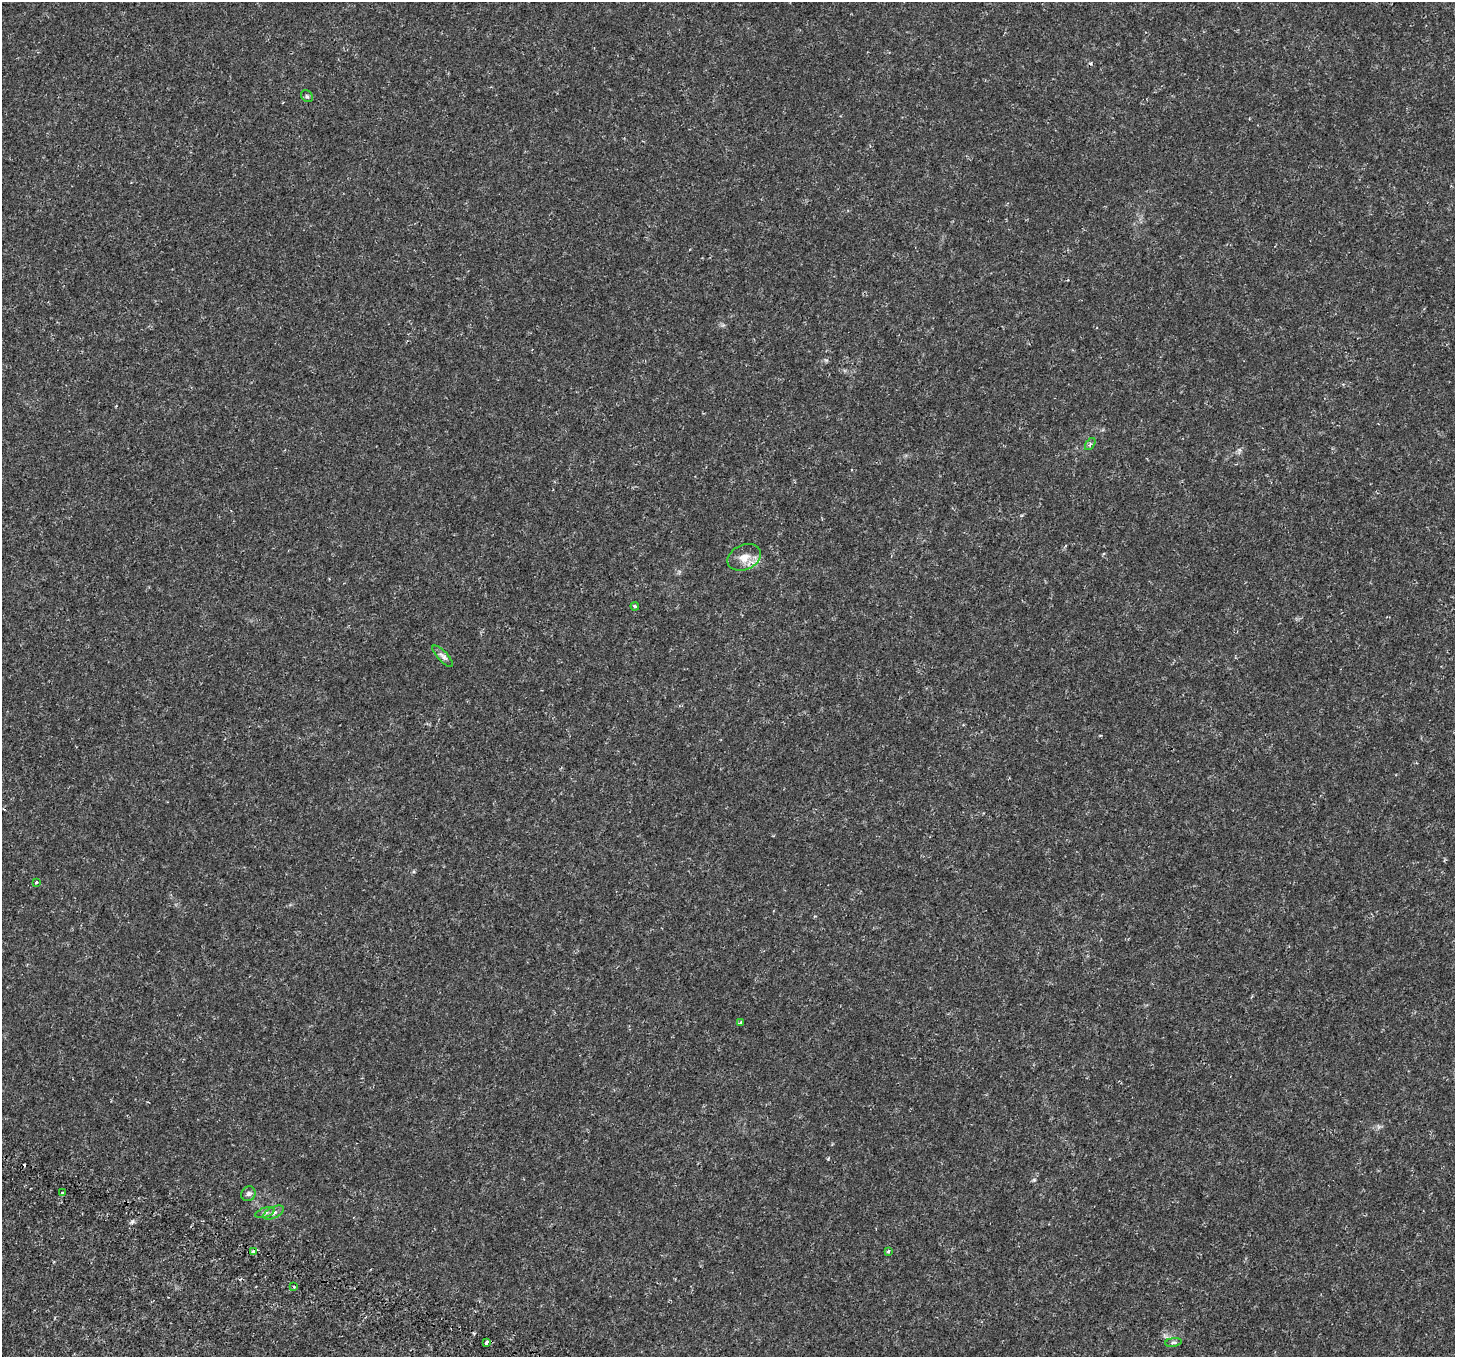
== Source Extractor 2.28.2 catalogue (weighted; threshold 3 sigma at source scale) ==
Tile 7 of 4 x 4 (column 3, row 2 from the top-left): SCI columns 3091-4543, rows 3177-4531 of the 6180 x 6285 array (HDU 1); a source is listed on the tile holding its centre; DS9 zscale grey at full resolution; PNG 1457 x 1359 px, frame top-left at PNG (2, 2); each listed source drawn as its Kron ellipse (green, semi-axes under 4 px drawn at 4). Shown black and unused: <1% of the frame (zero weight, under 2 of 4 exposures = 6% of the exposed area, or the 3 px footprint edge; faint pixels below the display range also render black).
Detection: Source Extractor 2.28.2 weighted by HDU 2 'WHT'; one run over the whole footprint, this tile lists its part. Background 2.43e-04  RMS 9.4e-04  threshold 0.00423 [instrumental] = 3 sigma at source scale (4.5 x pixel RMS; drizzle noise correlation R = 1.50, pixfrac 1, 0.0396/0.0396 arcsec/px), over >= 5 px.
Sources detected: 18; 2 cosmic-ray / hot-pixel residue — neither listed nor drawn; the other 16 listed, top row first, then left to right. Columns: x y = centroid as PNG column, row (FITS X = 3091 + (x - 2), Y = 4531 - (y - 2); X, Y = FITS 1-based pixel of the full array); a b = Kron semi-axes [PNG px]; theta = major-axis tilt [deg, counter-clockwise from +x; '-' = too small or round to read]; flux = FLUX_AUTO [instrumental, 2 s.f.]
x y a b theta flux
307 96 6 5 - 0.14
1090 444 7 3 54 0.13
744 557 17 12 23 0.91
635 606 4 3 - 0.1
443 656 14 5 -47 0.3
36 882 4 3 - 0.11
741 1023 3 3 - 0.29
62 1193 3 3 - 0.15
248 1194 8 7 - 0.21
265 1213 10 5 18 0.22
274 1213 11 5 27 0.28
888 1251 3 3 - 0.24
253 1252 4 3 - 0.77
294 1287 3 3 - 0.088
486 1342 4 3 - 0.62
1173 1342 8 4 9 0.14
Unlisted compact peaks at least as high as the median listed source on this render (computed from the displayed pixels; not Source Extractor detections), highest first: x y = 132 1221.